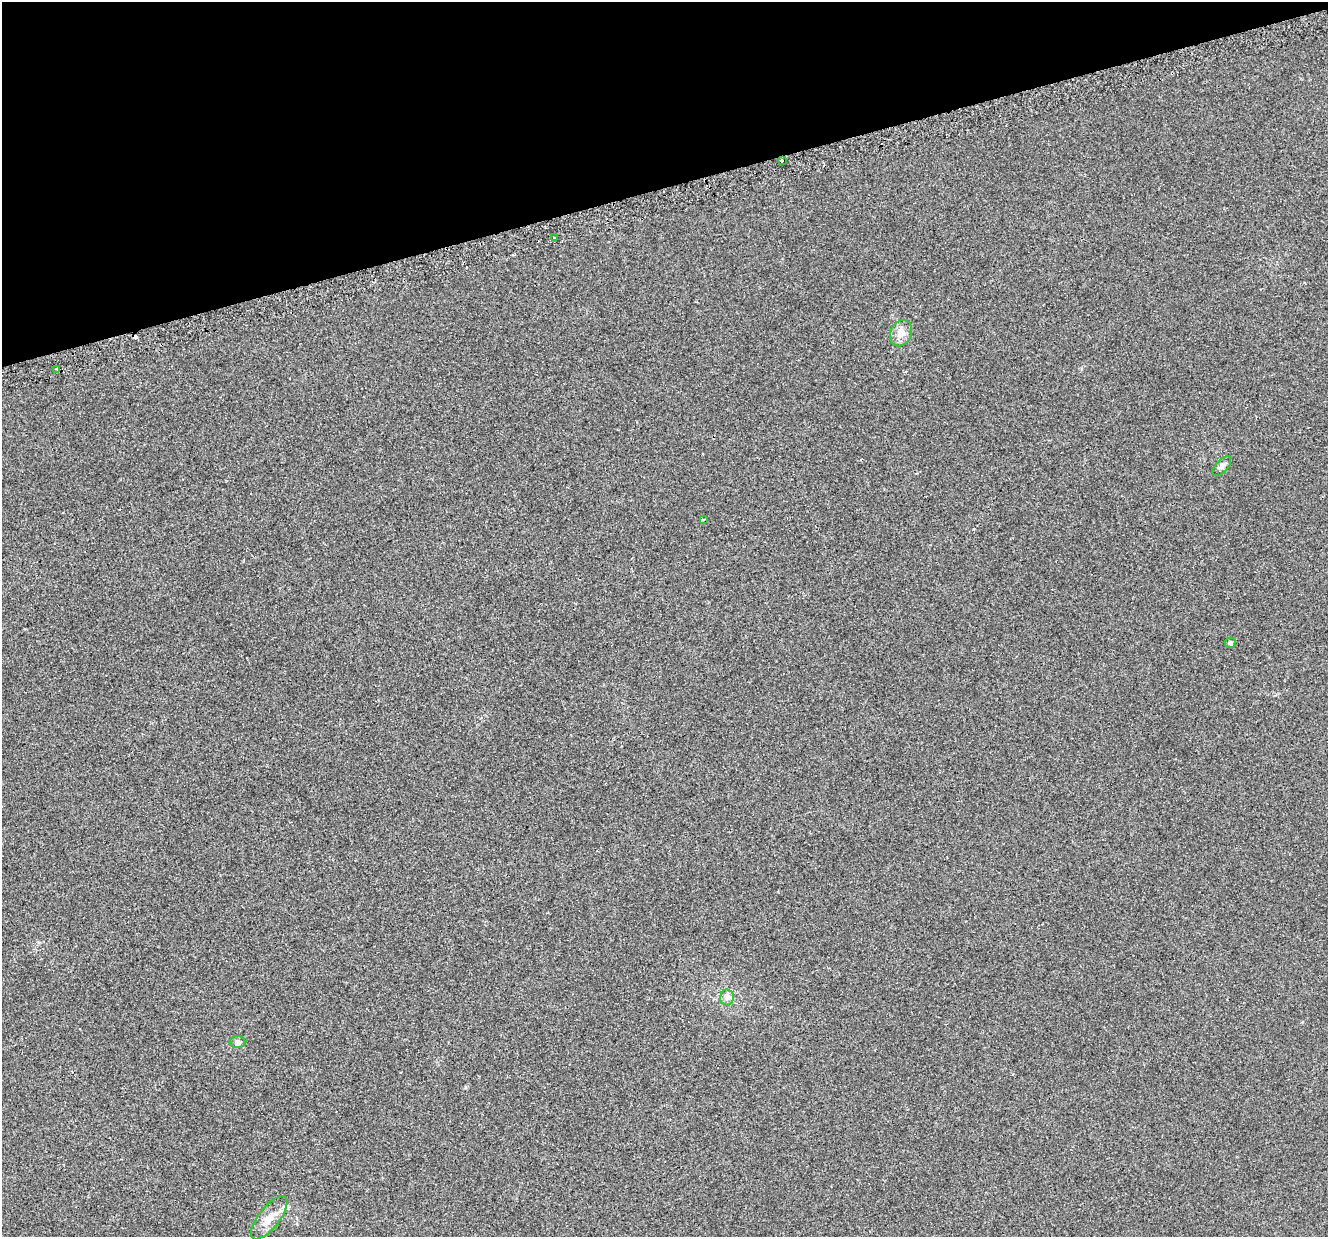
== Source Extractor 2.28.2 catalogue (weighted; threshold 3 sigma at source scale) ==
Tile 3 of 4 x 4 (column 3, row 1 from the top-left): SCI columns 2697-4022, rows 3859-5093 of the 5395 x 5196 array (HDU 1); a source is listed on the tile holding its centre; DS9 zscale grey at full resolution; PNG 1330 x 1239 px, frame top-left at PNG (2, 2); each listed source drawn as its Kron ellipse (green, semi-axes under 4 px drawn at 4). Shown black and unused: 15% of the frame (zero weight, under 2 of 3 exposures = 3% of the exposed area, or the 3 px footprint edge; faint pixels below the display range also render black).
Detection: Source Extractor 2.28.2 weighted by HDU 2 'WHT'; one run over the whole footprint, this tile lists its part. Background 0.00414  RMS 0.0062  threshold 0.028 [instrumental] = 3 sigma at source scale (4.5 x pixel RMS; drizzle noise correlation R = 1.50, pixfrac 1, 0.0396/0.0396 arcsec/px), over >= 5 px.
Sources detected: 11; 1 cosmic-ray / hot-pixel residue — neither listed nor drawn; the other 10 listed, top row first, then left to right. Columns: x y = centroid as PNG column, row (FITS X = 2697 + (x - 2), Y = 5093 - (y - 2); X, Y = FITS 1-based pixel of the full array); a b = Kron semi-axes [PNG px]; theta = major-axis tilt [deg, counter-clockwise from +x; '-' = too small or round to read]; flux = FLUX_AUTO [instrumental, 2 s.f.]
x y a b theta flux
782 160 3 3 - 1.6
554 238 3 3 - 0.96
901 333 14 10 67 5.3
57 369 2 2 - 0.55
1222 466 12 6 48 2.1
703 519 4 2 - 0.73
1230 643 5 5 - 1.2
727 998 8 6 -89 2.3
237 1042 8 6 0 1.6
269 1218 26 10 52 8.7
Unlisted compact peaks at least as high as the median listed source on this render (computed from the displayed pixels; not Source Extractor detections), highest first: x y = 465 1087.